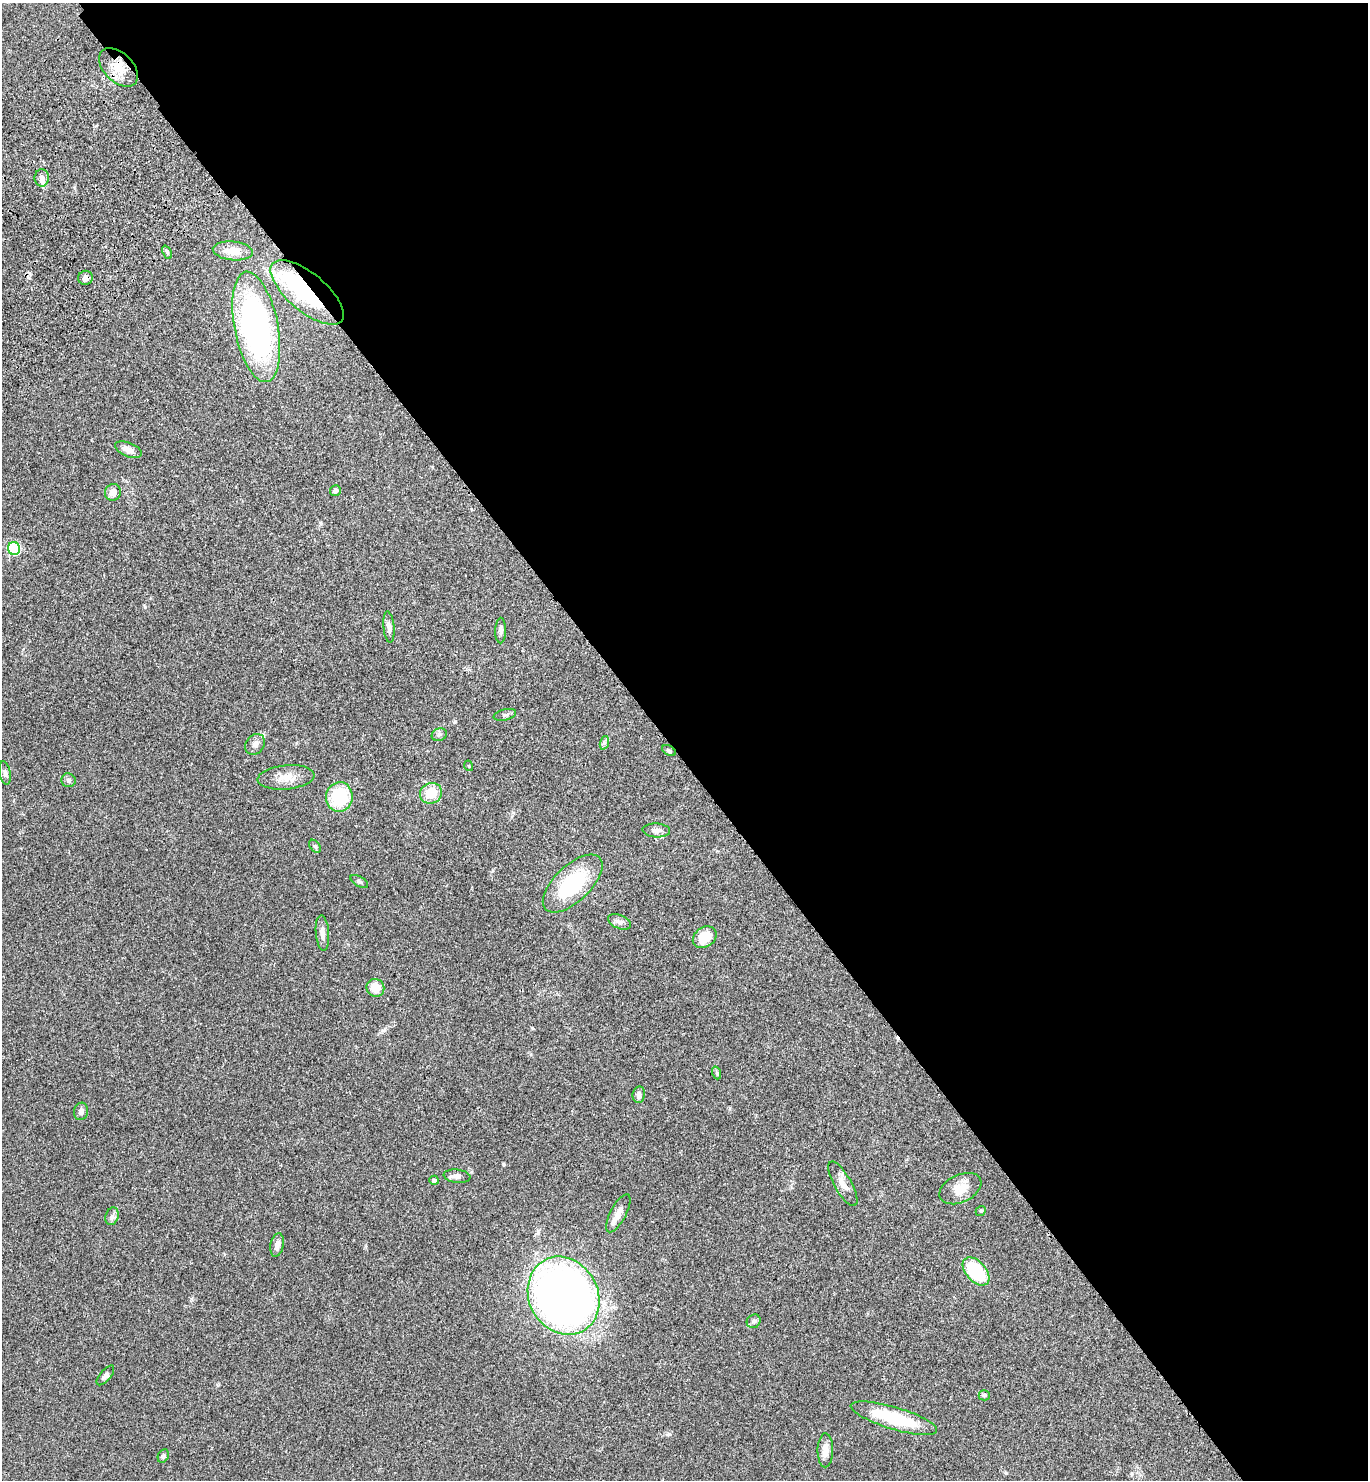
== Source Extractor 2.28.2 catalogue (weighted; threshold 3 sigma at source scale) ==
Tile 8 of 4 x 4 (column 4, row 2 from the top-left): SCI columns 4344-5709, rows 3058-4535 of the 6096 x 6112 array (HDU 1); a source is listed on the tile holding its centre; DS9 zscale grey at full resolution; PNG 1370 x 1482 px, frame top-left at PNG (2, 3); each listed source drawn as its Kron ellipse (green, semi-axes under 4 px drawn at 4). Shown black and unused: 51% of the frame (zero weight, under 3 of 4 exposures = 6% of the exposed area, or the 3 px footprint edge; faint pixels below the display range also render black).
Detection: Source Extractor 2.28.2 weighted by HDU 2 'WHT'; one run over the whole footprint, this tile lists its part. Background 0.047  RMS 0.0053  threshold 0.024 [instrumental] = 3 sigma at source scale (4.5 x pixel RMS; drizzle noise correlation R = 1.50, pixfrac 1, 0.05/0.05 arcsec/px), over >= 5 px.
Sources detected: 56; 2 inside a brighter object's white glare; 1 cosmic-ray / hot-pixel residue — neither listed nor drawn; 2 inside a brighter listed object's ellipse — not listed separately; the other 51 listed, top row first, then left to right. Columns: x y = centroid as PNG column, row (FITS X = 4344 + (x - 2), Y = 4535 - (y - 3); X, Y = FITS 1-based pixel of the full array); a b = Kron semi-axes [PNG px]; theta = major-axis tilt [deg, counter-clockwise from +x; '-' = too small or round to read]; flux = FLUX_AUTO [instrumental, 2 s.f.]
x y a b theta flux
118 67 23 14 -44 10
42 178 9 7 -89 2.5
233 251 20 9 -6 6.7
167 252 7 4 -66 0.86
85 278 7 7 - 2.2
307 292 45 19 -40 52
256 327 56 21 -79 160
128 450 14 7 -22 3.4
335 491 5 5 - 1.1
113 492 8 8 - 3.2
14 548 6 6 - 51
389 627 16 5 -85 2.4
501 630 13 5 89 1.6
505 715 11 5 13 1.3
439 735 8 6 22 1.2
604 743 7 4 72 0.89
255 744 11 9 50 2.4
669 751 7 4 -31 0.95
469 766 5 3 - 0.42
5 773 12 5 -79 1.6
286 777 28 12 5 7.7
68 780 7 7 - 1.4
431 793 11 10 - 11
339 797 15 13 81 24
656 830 14 7 -3 2
315 846 7 4 -53 0.98
359 881 10 5 -29 1.1
573 884 37 18 43 35
620 922 12 6 -21 1.9
322 933 18 6 -86 3.2
705 937 13 10 36 10
375 988 9 8 - 6.8
717 1073 6 4 -72 0.73
639 1095 8 6 82 1.9
81 1111 9 7 79 1.9
457 1176 13 6 -6 2.4
434 1180 5 4 - 1.5
843 1184 25 8 -60 4.5
960 1189 22 13 25 8.2
981 1211 5 4 - 0.63
618 1213 21 8 62 4.9
112 1216 9 6 72 1.6
277 1245 12 6 79 2.6
976 1271 17 10 -48 33
563 1296 40 34 -61 390
754 1321 7 6 - 1.3
105 1375 12 5 50 1.9
984 1395 6 5 - 0.92
894 1418 45 11 -17 27
825 1450 17 8 89 4.2
163 1456 7 5 64 0.99
Overlapping masked pixels (flux is a lower limit): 2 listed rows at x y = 85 278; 307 292
Unlisted compact peaks at least as high as the median listed source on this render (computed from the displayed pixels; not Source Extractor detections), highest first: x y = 503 1164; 384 1030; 455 721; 145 607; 669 1434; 532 1028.